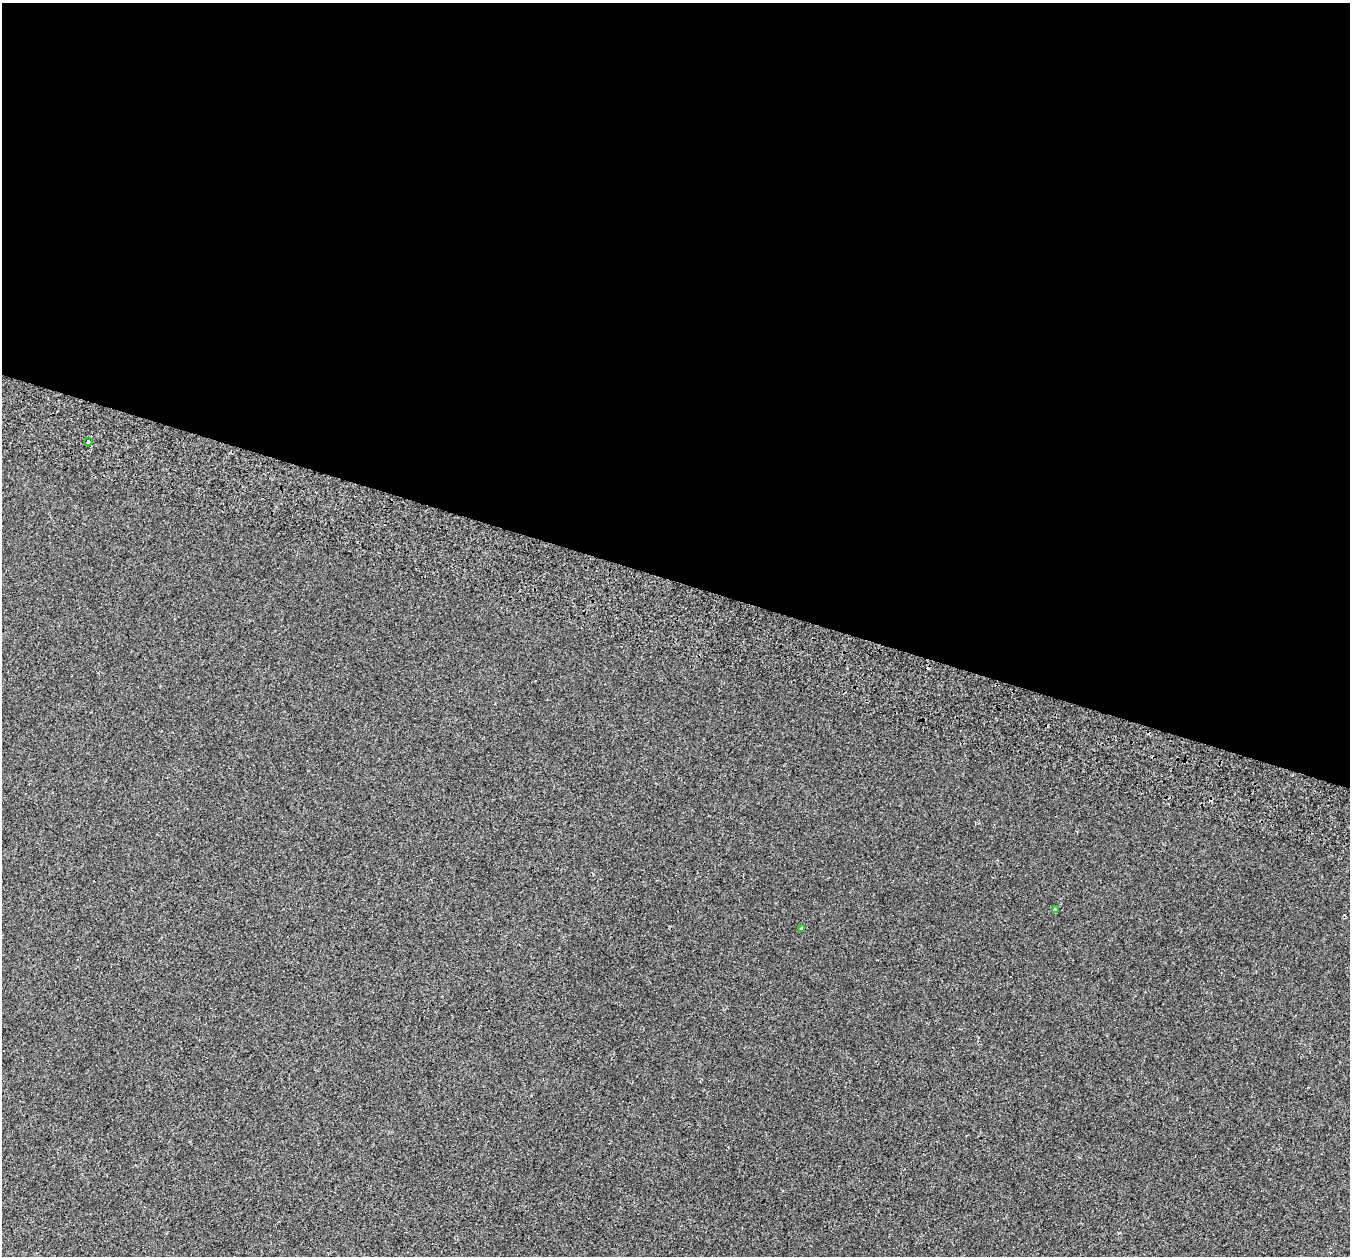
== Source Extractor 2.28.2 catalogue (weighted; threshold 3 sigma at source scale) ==
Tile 3 of 4 x 4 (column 3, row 1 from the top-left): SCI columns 2796-4143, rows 4156-5409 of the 5583 x 5743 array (HDU 1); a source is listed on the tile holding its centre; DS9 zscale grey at full resolution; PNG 1352 x 1258 px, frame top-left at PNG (2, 3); each listed source drawn as its Kron ellipse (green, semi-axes under 4 px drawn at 4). Shown black and unused: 46% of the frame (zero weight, under 2 of 3 exposures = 7% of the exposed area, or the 3 px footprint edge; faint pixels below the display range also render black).
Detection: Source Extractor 2.28.2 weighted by HDU 2 'WHT'; one run over the whole footprint, this tile lists its part. Background 2.12e-04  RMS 0.0045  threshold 0.0204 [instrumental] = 3 sigma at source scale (4.5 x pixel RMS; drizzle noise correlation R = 1.50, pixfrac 1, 0.0396/0.0396 arcsec/px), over >= 5 px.
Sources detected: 6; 3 cosmic-ray / hot-pixel residue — neither listed nor drawn; the other 3 listed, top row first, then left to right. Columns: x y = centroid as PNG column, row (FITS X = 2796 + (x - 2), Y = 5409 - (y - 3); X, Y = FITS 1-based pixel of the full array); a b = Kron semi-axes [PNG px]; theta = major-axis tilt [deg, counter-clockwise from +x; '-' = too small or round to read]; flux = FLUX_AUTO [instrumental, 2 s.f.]
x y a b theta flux
88 442 3 3 - 11
1056 909 4 3 - 0.62
802 928 4 3 - 0.4